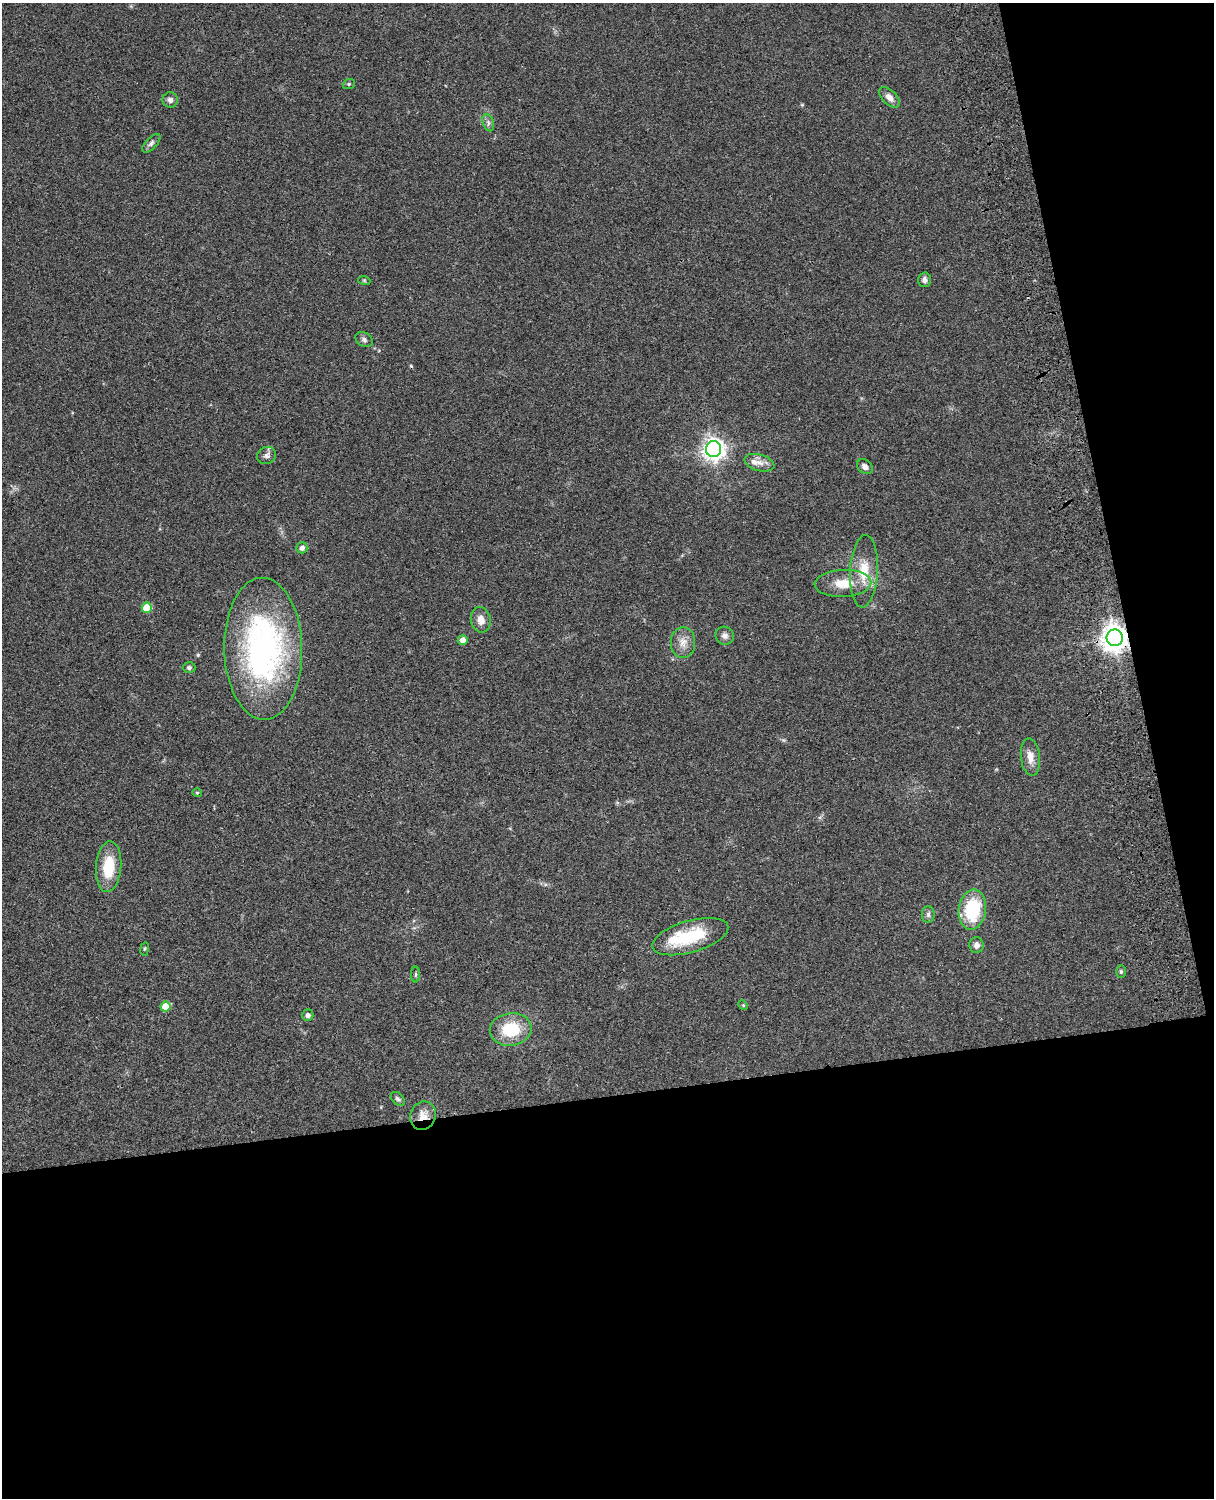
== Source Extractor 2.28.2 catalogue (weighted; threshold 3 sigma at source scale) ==
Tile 12 of 4 x 3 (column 4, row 3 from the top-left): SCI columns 3757-4968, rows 277-1772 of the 5087 x 4926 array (HDU 1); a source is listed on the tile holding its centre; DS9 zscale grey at full resolution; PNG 1216 x 1500 px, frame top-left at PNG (2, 3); each listed source drawn as its Kron ellipse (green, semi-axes under 4 px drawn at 4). Shown black and unused: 33% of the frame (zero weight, under 3 of 4 exposures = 6% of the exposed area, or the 3 px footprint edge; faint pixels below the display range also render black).
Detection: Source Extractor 2.28.2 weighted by HDU 2 'WHT'; one run over the whole footprint, this tile lists its part. Background 0.0873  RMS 0.0061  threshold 0.0274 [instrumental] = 3 sigma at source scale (4.5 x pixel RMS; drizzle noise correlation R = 1.50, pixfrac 1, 0.05/0.05 arcsec/px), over >= 5 px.
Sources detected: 42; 1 cosmic-ray / hot-pixel residue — neither listed nor drawn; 2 inside a brighter listed object's ellipse — not listed separately; the other 39 listed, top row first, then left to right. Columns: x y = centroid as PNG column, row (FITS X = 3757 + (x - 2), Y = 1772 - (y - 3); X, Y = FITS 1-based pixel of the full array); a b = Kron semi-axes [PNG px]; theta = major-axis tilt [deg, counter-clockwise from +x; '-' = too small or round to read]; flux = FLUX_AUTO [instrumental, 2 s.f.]
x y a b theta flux
349 84 6 5 - 0.89
889 97 12 7 -44 4.1
170 100 8 7 - 2.6
488 123 9 5 -72 1.7
151 143 12 5 46 1.8
364 280 6 4 -19 0.66
924 280 7 6 - 2.2
364 340 9 6 -32 1.8
714 449 8 7 - 430
267 455 10 8 19 2.3
759 463 15 8 -16 4.2
865 467 8 6 -40 2.7
302 548 5 5 - 2.3
864 571 36 14 87 17
843 583 28 13 2 13
147 608 5 5 - 16
481 620 13 10 -79 5
725 636 9 9 - 2.6
1115 638 8 8 - 760
463 640 5 5 - 3.8
683 642 15 12 87 6.2
263 649 71 39 -89 160
189 668 6 5 - 1.4
1030 757 19 9 -85 5.8
197 793 4 4 - 0.64
109 867 25 12 86 19
972 910 20 13 82 33
928 914 8 6 89 1.7
690 937 39 16 16 34
976 945 8 7 - 2.6
145 949 7 3 81 0.72
1121 972 6 5 - 0.95
416 974 8 4 -90 1
743 1005 5 4 - 0.61
165 1006 5 5 - 12
308 1015 6 5 - 2.3
511 1029 21 16 7 25
398 1099 8 5 -44 1.4
423 1116 14 12 71 7.2
Overlapping masked pixels (flux is a lower limit): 2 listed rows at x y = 1115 638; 423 1116